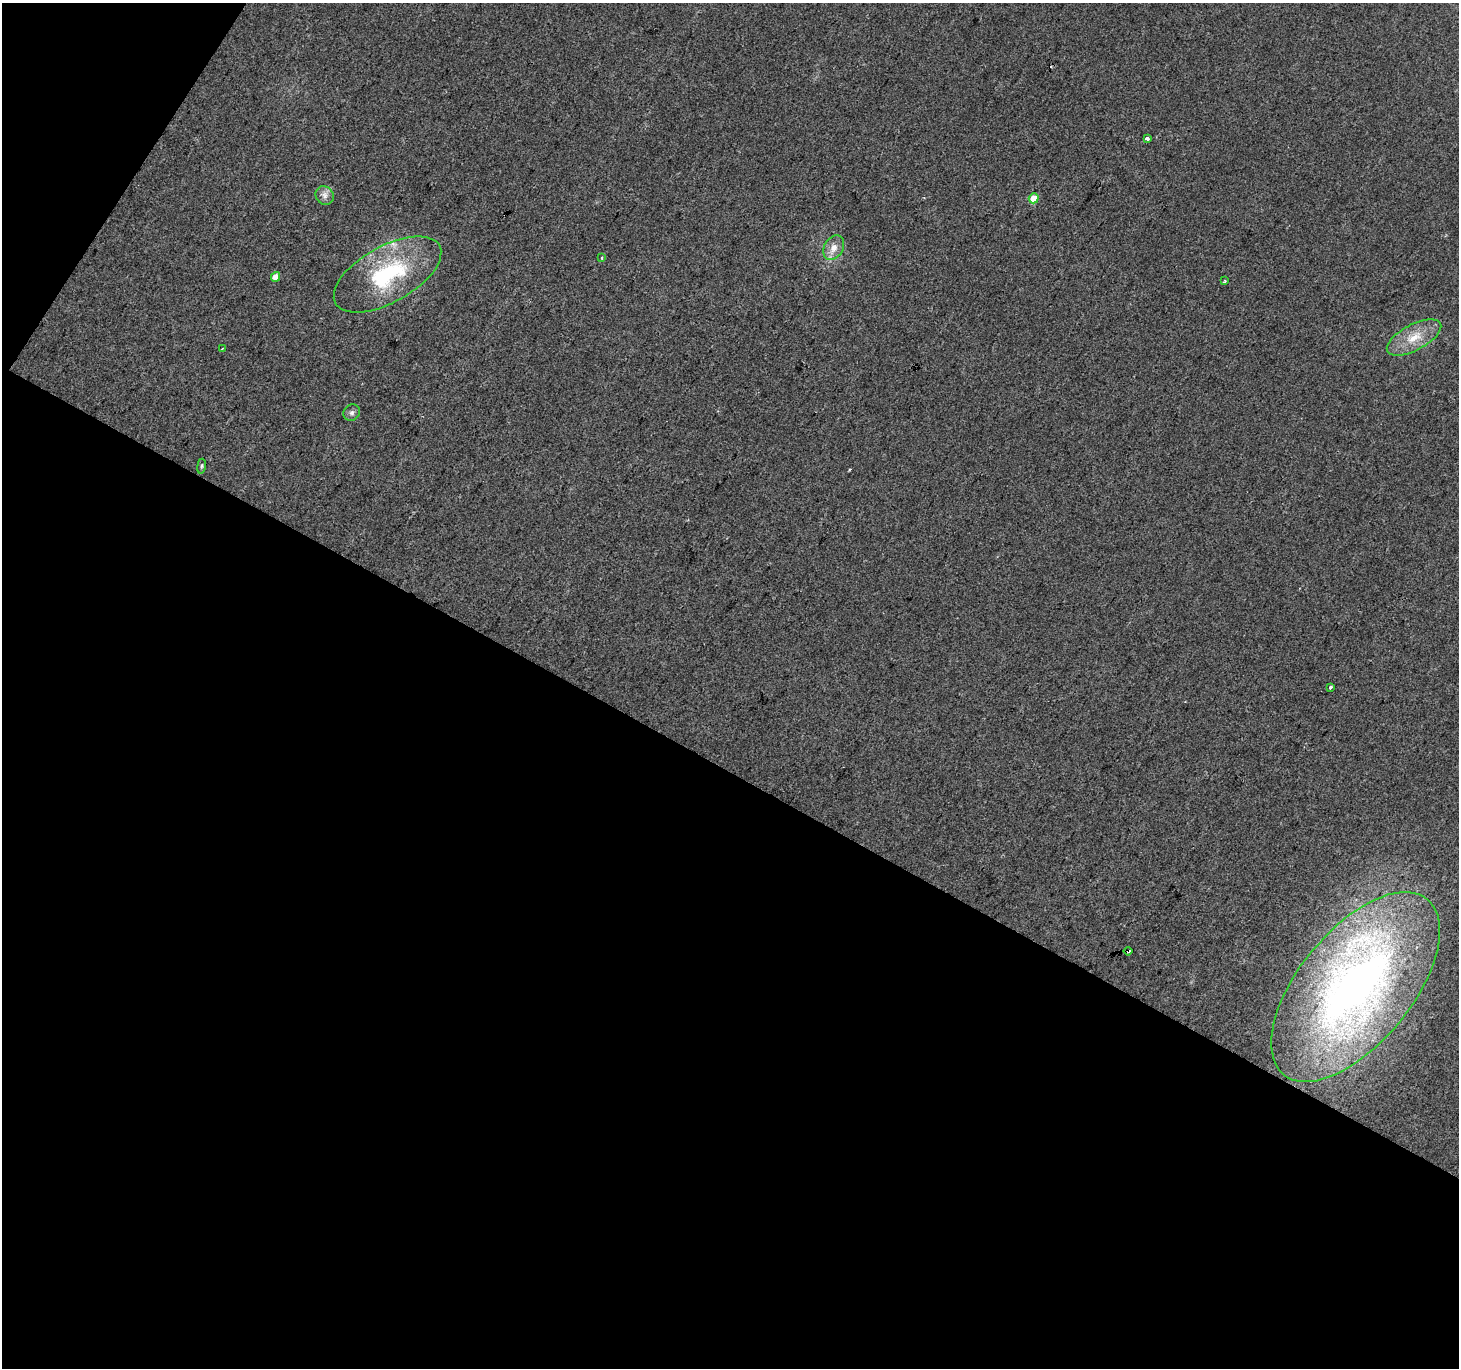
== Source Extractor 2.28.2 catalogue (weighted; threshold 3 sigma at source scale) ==
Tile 3 of 2 x 2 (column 1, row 2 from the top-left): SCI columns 1-1457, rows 120-1485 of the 2914 x 2950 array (HDU 1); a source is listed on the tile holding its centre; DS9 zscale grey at full resolution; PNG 1461 x 1370 px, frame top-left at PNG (2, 3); each listed source drawn as its Kron ellipse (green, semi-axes under 4 px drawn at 4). Shown black and unused: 46% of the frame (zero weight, under 2 of 3 exposures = <1% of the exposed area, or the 3 px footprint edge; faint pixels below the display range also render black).
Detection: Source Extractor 2.28.2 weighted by HDU 2 'WHT'; one run over the whole footprint, this tile lists its part. Background 0.0624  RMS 0.014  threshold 0.063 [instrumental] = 3 sigma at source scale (4.5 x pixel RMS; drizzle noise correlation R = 1.50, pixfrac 1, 0.0396/0.0396 arcsec/px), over >= 5 px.
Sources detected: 17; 1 cosmic-ray / hot-pixel residue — neither listed nor drawn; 1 inside a brighter listed object's ellipse — not listed separately; the other 15 listed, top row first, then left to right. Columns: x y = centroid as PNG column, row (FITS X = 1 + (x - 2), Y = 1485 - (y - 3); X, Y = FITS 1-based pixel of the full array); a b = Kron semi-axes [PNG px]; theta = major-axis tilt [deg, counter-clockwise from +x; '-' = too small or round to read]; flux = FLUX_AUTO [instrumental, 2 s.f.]
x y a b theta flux
1147 139 4 3 - 4.6
325 195 10 8 -49 7.6
1034 198 5 5 - 22
834 248 13 9 59 13
602 258 3 2 - 1.2
388 274 59 28 29 140
276 277 5 4 - 14
1225 281 4 3 - 1.7
1414 337 30 13 28 32
222 349 3 3 - 2.8
352 413 9 8 - 4.9
201 466 7 4 82 1.9
1330 687 3 3 - 6.8
1128 951 4 3 - 12
1356 987 114 56 51 870
Overlapping masked pixels (flux is a lower limit): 1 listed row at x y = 1128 951